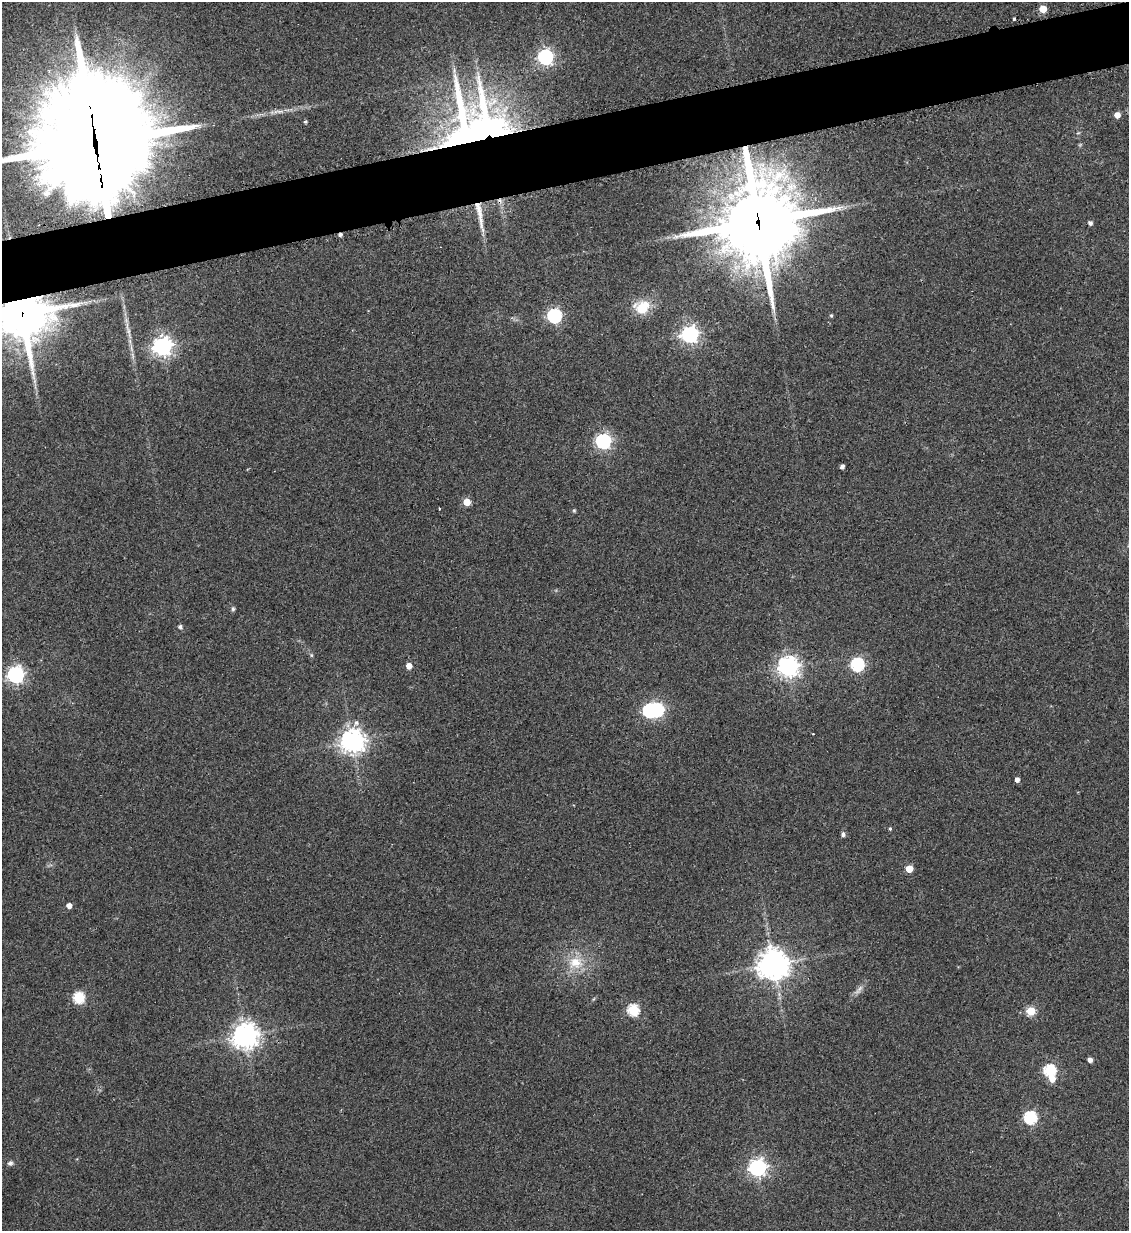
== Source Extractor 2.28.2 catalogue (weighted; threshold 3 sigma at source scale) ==
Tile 10 of 4 x 4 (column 2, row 3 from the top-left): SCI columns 1276-2402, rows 1242-2470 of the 4909 x 4937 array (HDU 1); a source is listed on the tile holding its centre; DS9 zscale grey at full resolution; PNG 1131 x 1233 px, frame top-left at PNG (2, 2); no overlay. Shown black and unused: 5% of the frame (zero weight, under 2 of 3 exposures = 1% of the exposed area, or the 3 px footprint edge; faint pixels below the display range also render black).
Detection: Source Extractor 2.28.2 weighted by HDU 2 'WHT'; one run over the whole footprint, this tile lists its part. Background 0.0794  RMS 0.0076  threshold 0.0344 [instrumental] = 3 sigma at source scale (4.5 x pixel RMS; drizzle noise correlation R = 1.50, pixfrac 1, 0.05/0.05 arcsec/px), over >= 5 px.
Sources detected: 55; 2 inside a brighter object's white glare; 2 cosmic-ray / hot-pixel residue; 1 long thin detection or spike segment (spike, bleed or trail) — not listed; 1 inside a brighter listed object's ellipse — not listed separately; the other 49 listed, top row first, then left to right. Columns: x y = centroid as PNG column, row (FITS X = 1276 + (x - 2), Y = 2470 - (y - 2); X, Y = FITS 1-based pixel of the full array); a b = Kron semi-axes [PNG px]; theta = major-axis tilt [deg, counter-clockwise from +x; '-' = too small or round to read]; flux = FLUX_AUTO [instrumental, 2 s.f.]
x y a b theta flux
1043 9 5 5 - 18
1014 19 3 3 - 1
545 57 6 6 - 180
279 111 13 4 0 3.1
1117 115 4 4 - 7.8
305 122 4 3 - 1.2
488 134 62 41 -34 570
95 142 47 34 -84 21000
758 223 30 26 -89 6600
1090 223 4 4 - 2.2
642 307 20 14 36 19
22 314 17 15 5 3200
831 315 4 4 - 1.1
554 316 6 6 - 160
128 331 9 4 -82 2.8
690 334 6 6 - 280
163 346 7 7 - 430
603 441 6 6 - 190
842 466 4 4 - 3
467 502 5 5 - 16
574 510 5 4 - 0.9
233 609 6 5 - 1.3
180 627 5 4 - 1.8
311 655 6 4 -72 0.95
857 664 6 6 - 120
409 666 5 4 - 7.7
788 667 7 7 - 490
16 674 7 6 - 270
650 710 6 6 - 130
356 723 8 7 - 2.8
352 741 8 7 - 700
1017 780 4 4 - 3.6
890 828 4 4 - 0.92
843 834 7 5 -85 1.8
909 869 5 5 - 15
69 905 5 5 - 4.8
575 963 21 17 10 19
773 964 10 10 - 1000
860 988 9 3 45 2.1
79 997 6 5 - 72
633 1010 6 5 - 73
1031 1011 5 5 - 34
245 1035 8 8 - 730
1090 1060 5 4 - 3.2
1050 1070 6 6 - 89
1052 1079 6 5 - 7.9
1030 1118 6 6 - 110
10 1163 7 6 - 1.8
758 1168 7 6 - 300
Overlapping masked pixels (flux is a lower limit): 4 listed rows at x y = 488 134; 95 142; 758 223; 22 314
Isophote crosses this tile's border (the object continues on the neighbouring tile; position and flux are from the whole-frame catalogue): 2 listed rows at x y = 95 142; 22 314